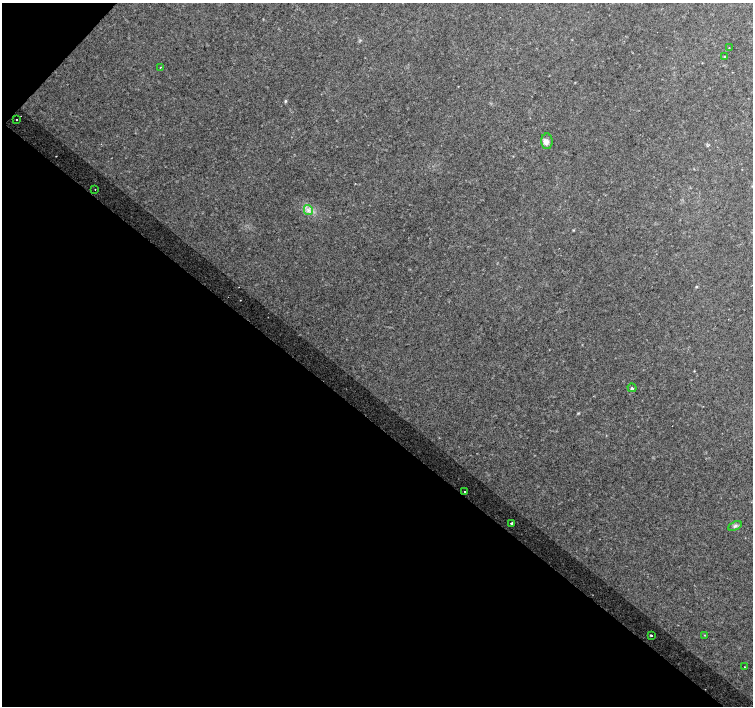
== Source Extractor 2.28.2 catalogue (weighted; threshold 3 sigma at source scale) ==
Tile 9 of 4 x 4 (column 1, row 3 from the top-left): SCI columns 37-1538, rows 1673-3079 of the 6074 x 6092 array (HDU 1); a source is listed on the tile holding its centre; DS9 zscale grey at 2 x 2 block average (1 PNG px = mean of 2 x 2 image px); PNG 755 x 708 px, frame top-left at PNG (2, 3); each listed source drawn as its Kron ellipse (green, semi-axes under 4 px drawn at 4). Shown black and unused: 41% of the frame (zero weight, under 2 of 3 exposures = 5% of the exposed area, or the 3 px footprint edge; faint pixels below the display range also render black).
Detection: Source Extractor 2.28.2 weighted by HDU 2 'WHT'; one run over the whole footprint, this tile lists its part. Background 0.011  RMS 0.013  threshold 0.0579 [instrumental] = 3 sigma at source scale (4.5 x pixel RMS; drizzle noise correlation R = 1.50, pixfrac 1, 0.0396/0.0396 arcsec/px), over >= 5 px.
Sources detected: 15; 1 cosmic-ray / hot-pixel residue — neither listed nor drawn; the other 14 listed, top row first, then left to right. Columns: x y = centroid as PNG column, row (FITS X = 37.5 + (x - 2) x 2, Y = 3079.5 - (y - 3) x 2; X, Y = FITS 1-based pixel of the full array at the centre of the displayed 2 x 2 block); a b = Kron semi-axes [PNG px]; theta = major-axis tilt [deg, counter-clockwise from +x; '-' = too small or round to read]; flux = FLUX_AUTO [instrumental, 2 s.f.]
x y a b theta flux
729 48 2 2 - 2.9
725 56 3 3 - 2.6
161 67 2 2 - 3.6
17 120 2 2 - 2.6
547 141 8 5 -89 12
95 189 2 2 - 3.2
308 210 5 4 - 8.8
632 388 4 2 - 2.4
465 492 2 2 - 4.7
511 523 2 2 - 11
735 526 7 3 27 6.5
704 635 3 2 - 1.2
651 636 3 2 - 14
744 667 2 2 - 0.95
Diffuse or blended objects may show on this block-average render without a row.